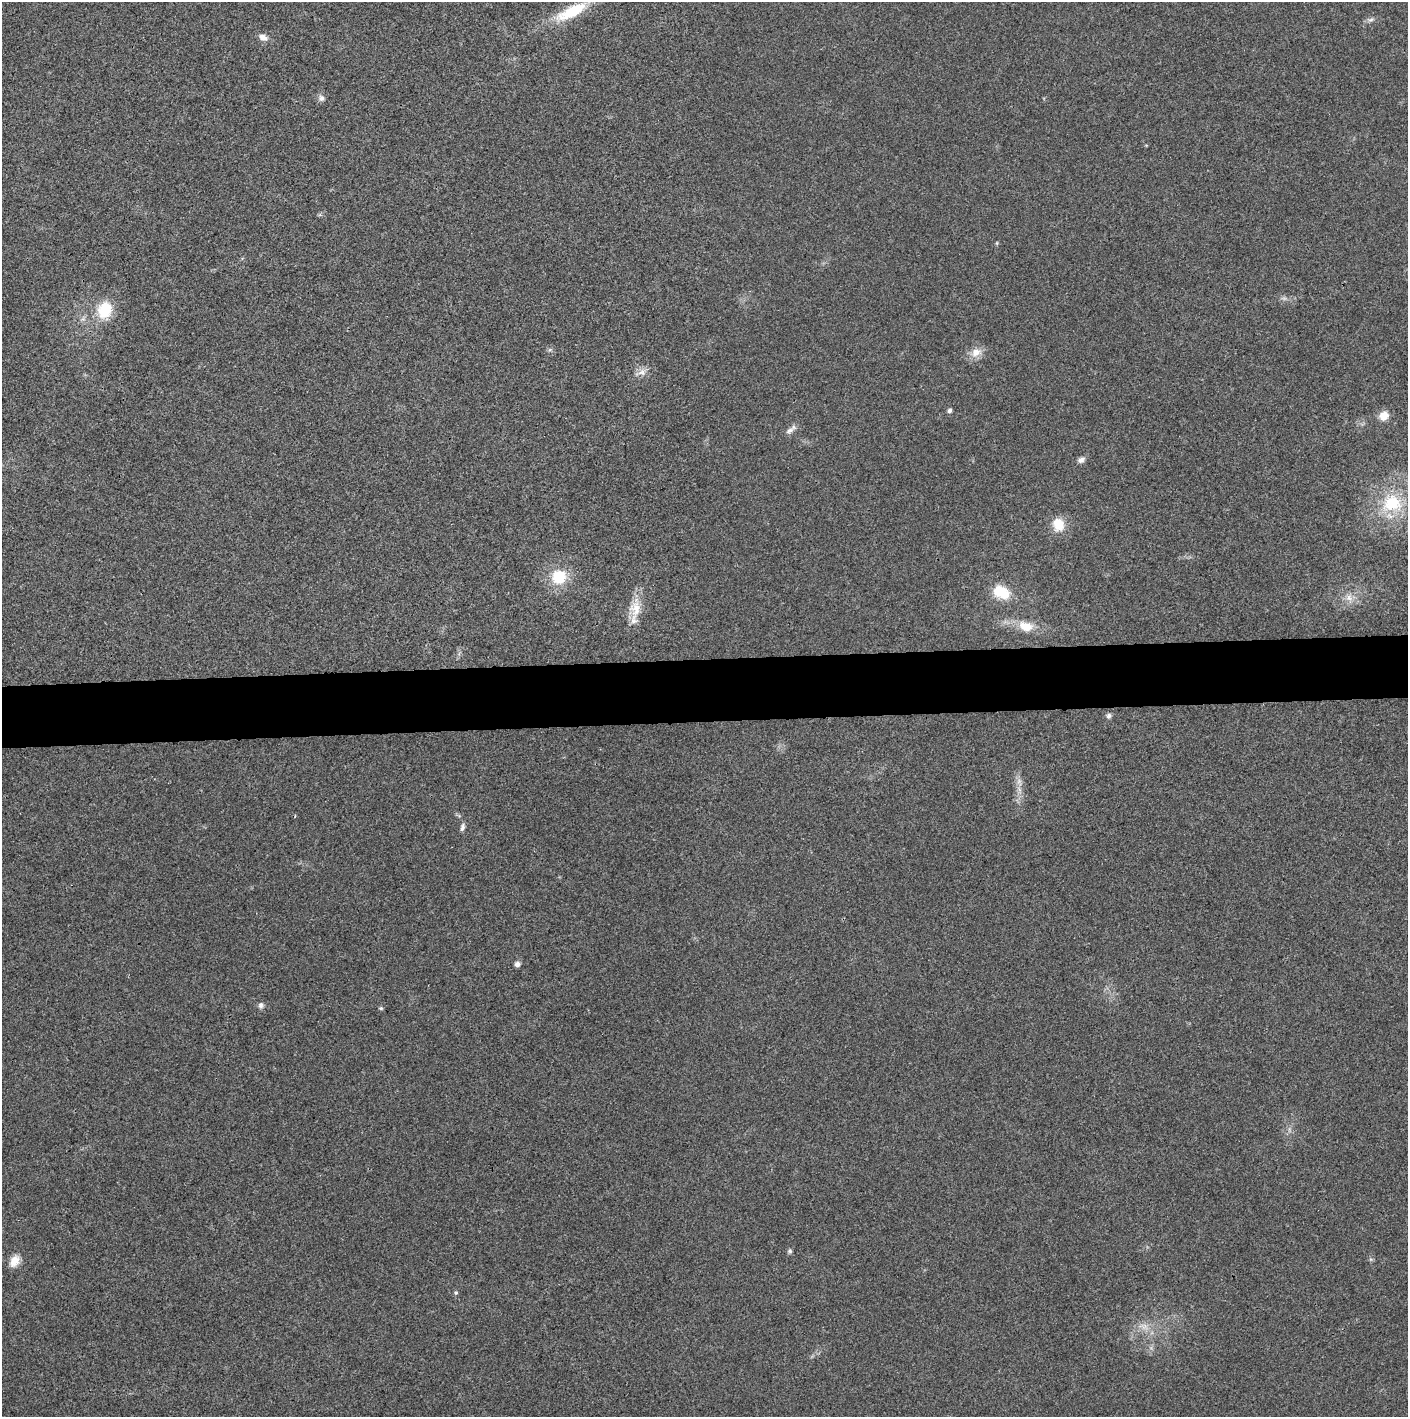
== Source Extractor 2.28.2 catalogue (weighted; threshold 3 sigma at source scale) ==
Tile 5 of 3 x 3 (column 2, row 2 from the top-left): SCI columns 1407-2812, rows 1435-2849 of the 4224 x 4264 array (HDU 1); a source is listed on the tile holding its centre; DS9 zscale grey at full resolution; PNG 1410 x 1419 px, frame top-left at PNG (2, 2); no overlay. Shown black and unused: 4% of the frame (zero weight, under 3 of 4 exposures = <1% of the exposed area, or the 3 px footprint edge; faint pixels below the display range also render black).
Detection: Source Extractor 2.28.2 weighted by HDU 2 'WHT'; one run over the whole footprint, this tile lists its part. Background 0.0259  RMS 0.006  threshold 0.0268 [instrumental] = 3 sigma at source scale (4.5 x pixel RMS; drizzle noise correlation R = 1.50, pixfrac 1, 0.05/0.05 arcsec/px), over >= 5 px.
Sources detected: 30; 1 inside a brighter object's white glare — not listed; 1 inside a brighter listed object's ellipse — not listed separately; the other 28 listed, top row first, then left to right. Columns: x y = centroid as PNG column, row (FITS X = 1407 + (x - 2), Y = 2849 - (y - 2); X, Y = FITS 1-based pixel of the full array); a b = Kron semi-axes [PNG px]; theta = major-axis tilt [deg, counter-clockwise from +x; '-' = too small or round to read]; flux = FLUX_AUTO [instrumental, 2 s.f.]
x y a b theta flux
572 12 42 13 26 26
1370 20 9 5 8 1.7
263 37 11 8 -33 3.5
321 98 9 7 90 2.2
105 310 23 19 75 18
976 352 16 11 21 6
642 372 12 9 35 3.8
950 410 5 4 - 1.8
1384 416 10 9 - 7
790 430 13 7 36 2.7
1081 460 9 7 29 2.3
1392 503 23 20 4 29
1058 525 16 14 -71 11
559 577 15 14 - 20
999 591 14 11 62 11
1349 598 10 8 82 3.9
635 608 23 16 -88 12
1026 626 19 12 -14 10
1109 716 7 6 - 1.5
1019 789 7 4 -71 1.8
462 827 10 5 76 1.9
517 964 7 6 - 2.1
261 1005 8 7 - 1.7
381 1008 6 4 -20 0.82
790 1251 6 6 - 1.2
14 1261 15 10 63 6.8
456 1293 6 5 - 0.82
1144 1326 10 6 70 3